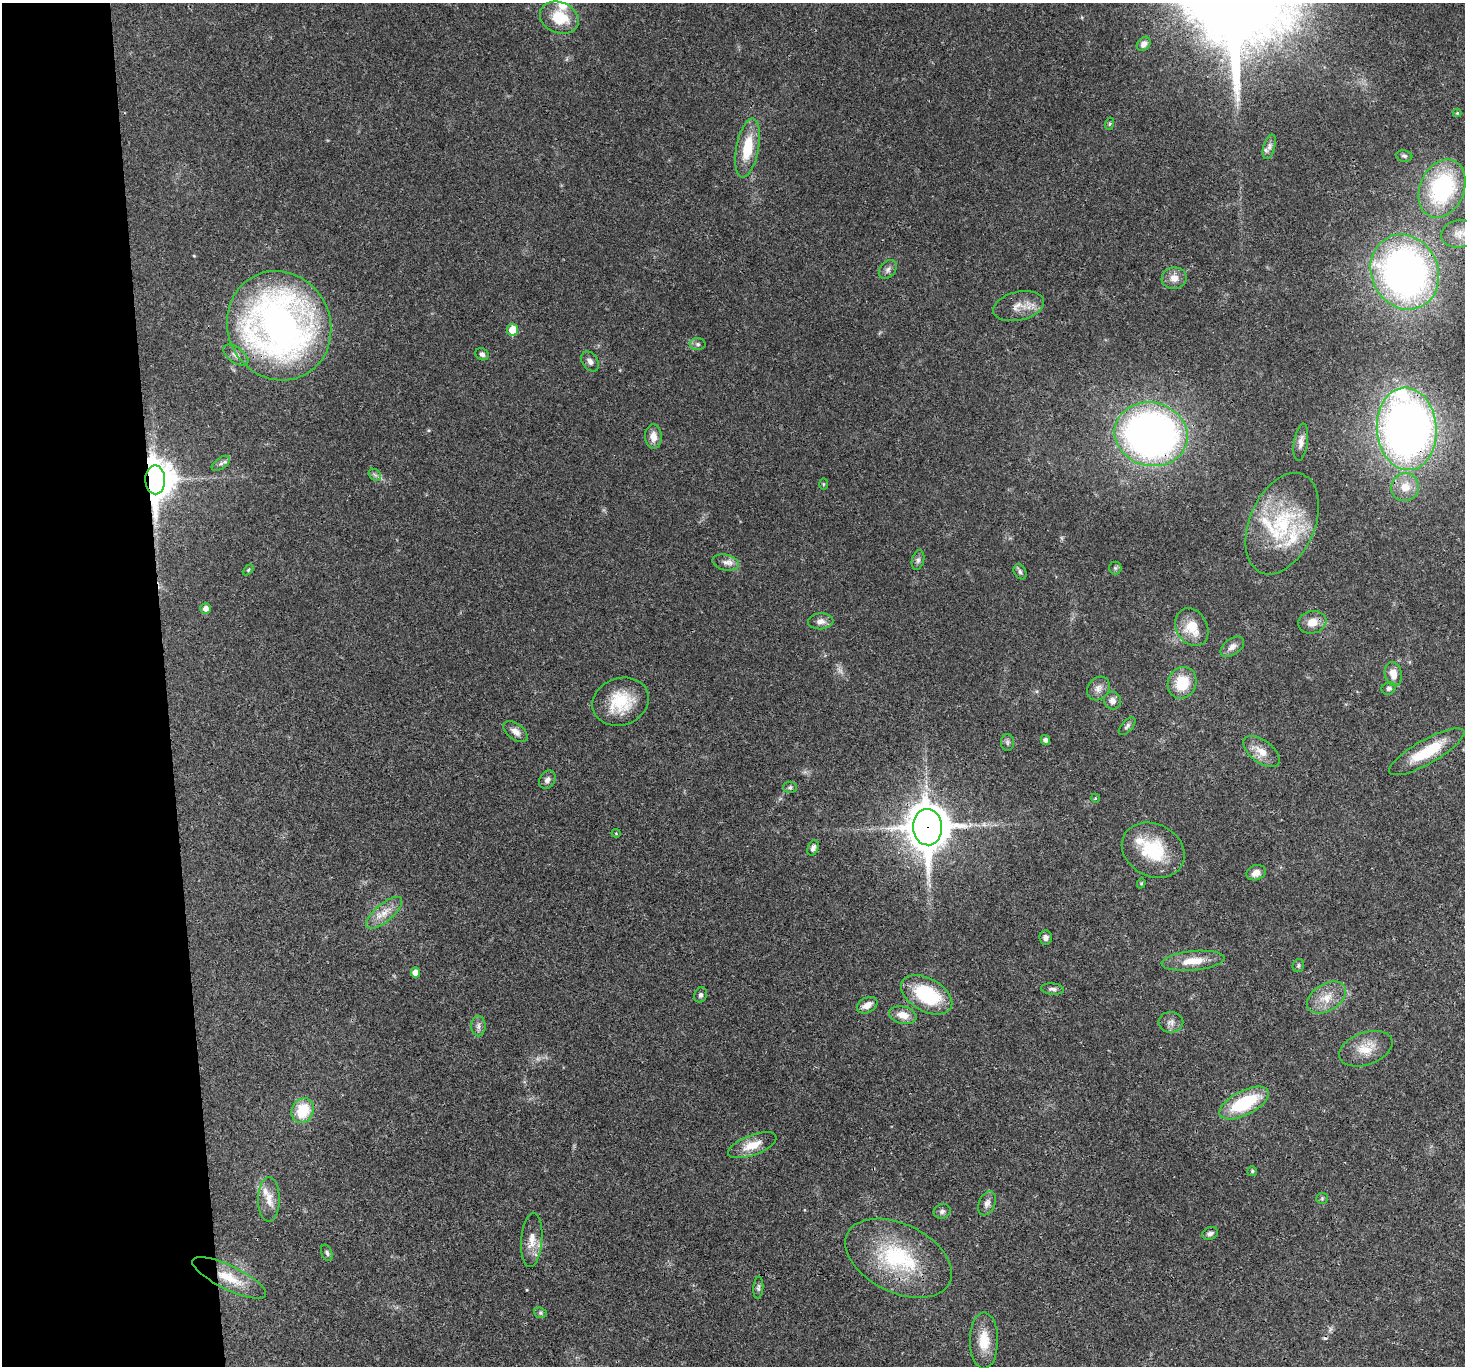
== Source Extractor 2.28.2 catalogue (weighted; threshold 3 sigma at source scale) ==
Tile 4 of 3 x 3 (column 1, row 2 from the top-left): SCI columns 2-1464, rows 1512-2875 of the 4390 x 4366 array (HDU 1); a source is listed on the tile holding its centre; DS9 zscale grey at full resolution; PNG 1467 x 1368 px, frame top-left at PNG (2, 3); each listed source drawn as its Kron ellipse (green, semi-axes under 4 px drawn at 4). Shown black and unused: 11% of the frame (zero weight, under 3 of 4 exposures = <1% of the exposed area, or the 3 px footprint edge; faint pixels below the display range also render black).
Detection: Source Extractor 2.28.2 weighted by HDU 2 'WHT'; one run over the whole footprint, this tile lists its part. Background 0.0299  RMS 0.0024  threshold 0.0107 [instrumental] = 3 sigma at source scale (4.5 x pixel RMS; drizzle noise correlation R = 1.50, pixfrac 1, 0.05/0.05 arcsec/px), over >= 5 px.
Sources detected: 98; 1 too faint to see at this stretch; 1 cosmic-ray / hot-pixel residue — neither listed nor drawn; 6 inside a brighter listed object's ellipse — not listed separately; the other 90 listed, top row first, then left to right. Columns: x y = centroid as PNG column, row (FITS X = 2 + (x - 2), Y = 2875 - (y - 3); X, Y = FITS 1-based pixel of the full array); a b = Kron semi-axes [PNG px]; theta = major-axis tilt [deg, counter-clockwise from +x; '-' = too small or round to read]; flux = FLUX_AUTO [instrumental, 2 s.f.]
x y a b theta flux
559 18 20 15 -23 7.4
1144 44 8 6 49 1.2
1457 113 4 4 - 0.23
1109 124 6 4 70 0.34
1269 147 13 5 73 1
747 148 30 11 79 8
1404 156 8 5 -9 0.58
1442 189 30 22 67 30
1459 234 18 13 12 3.3
888 269 10 7 49 1
1405 272 38 33 -64 110
1174 278 12 11 - 2.1
1019 306 26 14 13 3.6
279 326 55 51 -63 120
513 330 6 5 - 5.2
698 344 8 6 -2 0.64
482 354 7 6 - 0.71
236 355 14 7 -36 1.3
590 361 11 7 -54 1.2
1407 429 41 30 -85 170
1151 434 37 31 -14 130
653 437 12 8 -87 2.2
1301 442 19 7 82 1.5
221 463 10 5 36 0.77
375 475 7 5 -43 0.54
155 480 14 10 -89 480
823 484 6 4 90 0.26
1405 487 14 13 - 3.9
1282 524 53 32 66 22
918 560 10 6 75 0.74
726 562 13 7 -14 1.4
1115 568 6 6 - 0.43
248 570 6 4 46 0.3
1020 572 8 5 -57 0.6
205 609 5 5 - 1.3
821 621 12 8 2 1.4
1312 622 14 11 15 2.8
1192 627 20 15 -60 5.5
1232 647 13 8 36 1.5
1393 674 12 8 -77 2.6
1182 683 16 14 66 7.3
1098 688 13 10 51 1.6
1389 688 7 6 - 0.63
1112 701 9 8 - 1.4
621 702 29 23 19 9.7
1127 726 11 5 49 0.63
515 732 14 8 -37 1.6
1045 740 5 4 - 0.75
1007 742 8 6 -90 0.61
1261 751 21 11 -37 3.2
1427 752 42 12 29 9.3
547 780 10 7 57 1.1
790 787 7 6 - 0.48
1095 798 4 3 - 0.19
927 827 18 14 -86 690
616 833 4 4 - 0.23
813 848 8 5 67 0.86
1153 850 33 26 -28 13
1256 873 10 7 19 1.6
1141 883 5 4 - 0.29
384 913 22 9 41 3.1
1046 938 7 6 - 0.82
1193 961 31 9 5 4.9
1298 965 6 5 - 0.45
415 973 5 4 - 1.9
1053 989 11 5 -4 0.75
700 995 8 6 65 0.62
927 995 28 16 -29 16
1326 997 21 13 31 4.2
867 1005 11 7 27 1.9
903 1015 14 8 -14 2.6
1171 1022 12 10 -1 1.5
478 1026 10 7 -90 0.96
1366 1049 28 16 20 4.9
1244 1103 27 12 27 14
303 1110 13 11 61 8.2
752 1145 25 10 20 4
1252 1171 5 4 - 0.4
1322 1198 6 5 - 0.38
269 1199 22 11 90 3.1
987 1203 12 8 67 1.2
942 1211 8 7 - 0.81
1210 1234 8 6 24 0.8
532 1240 27 10 86 3.3
327 1253 9 5 -67 0.52
899 1258 57 34 -26 24
229 1278 40 12 -26 6.7
758 1288 11 5 86 0.63
540 1313 6 5 - 0.4
984 1340 28 14 90 5.4
Overlapping masked pixels (flux is a lower limit): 7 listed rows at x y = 1405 272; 279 326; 1407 429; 1151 434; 155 480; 927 827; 229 1278
Isophote crosses this tile's border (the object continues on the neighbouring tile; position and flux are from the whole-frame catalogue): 2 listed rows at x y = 1459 234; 1405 272